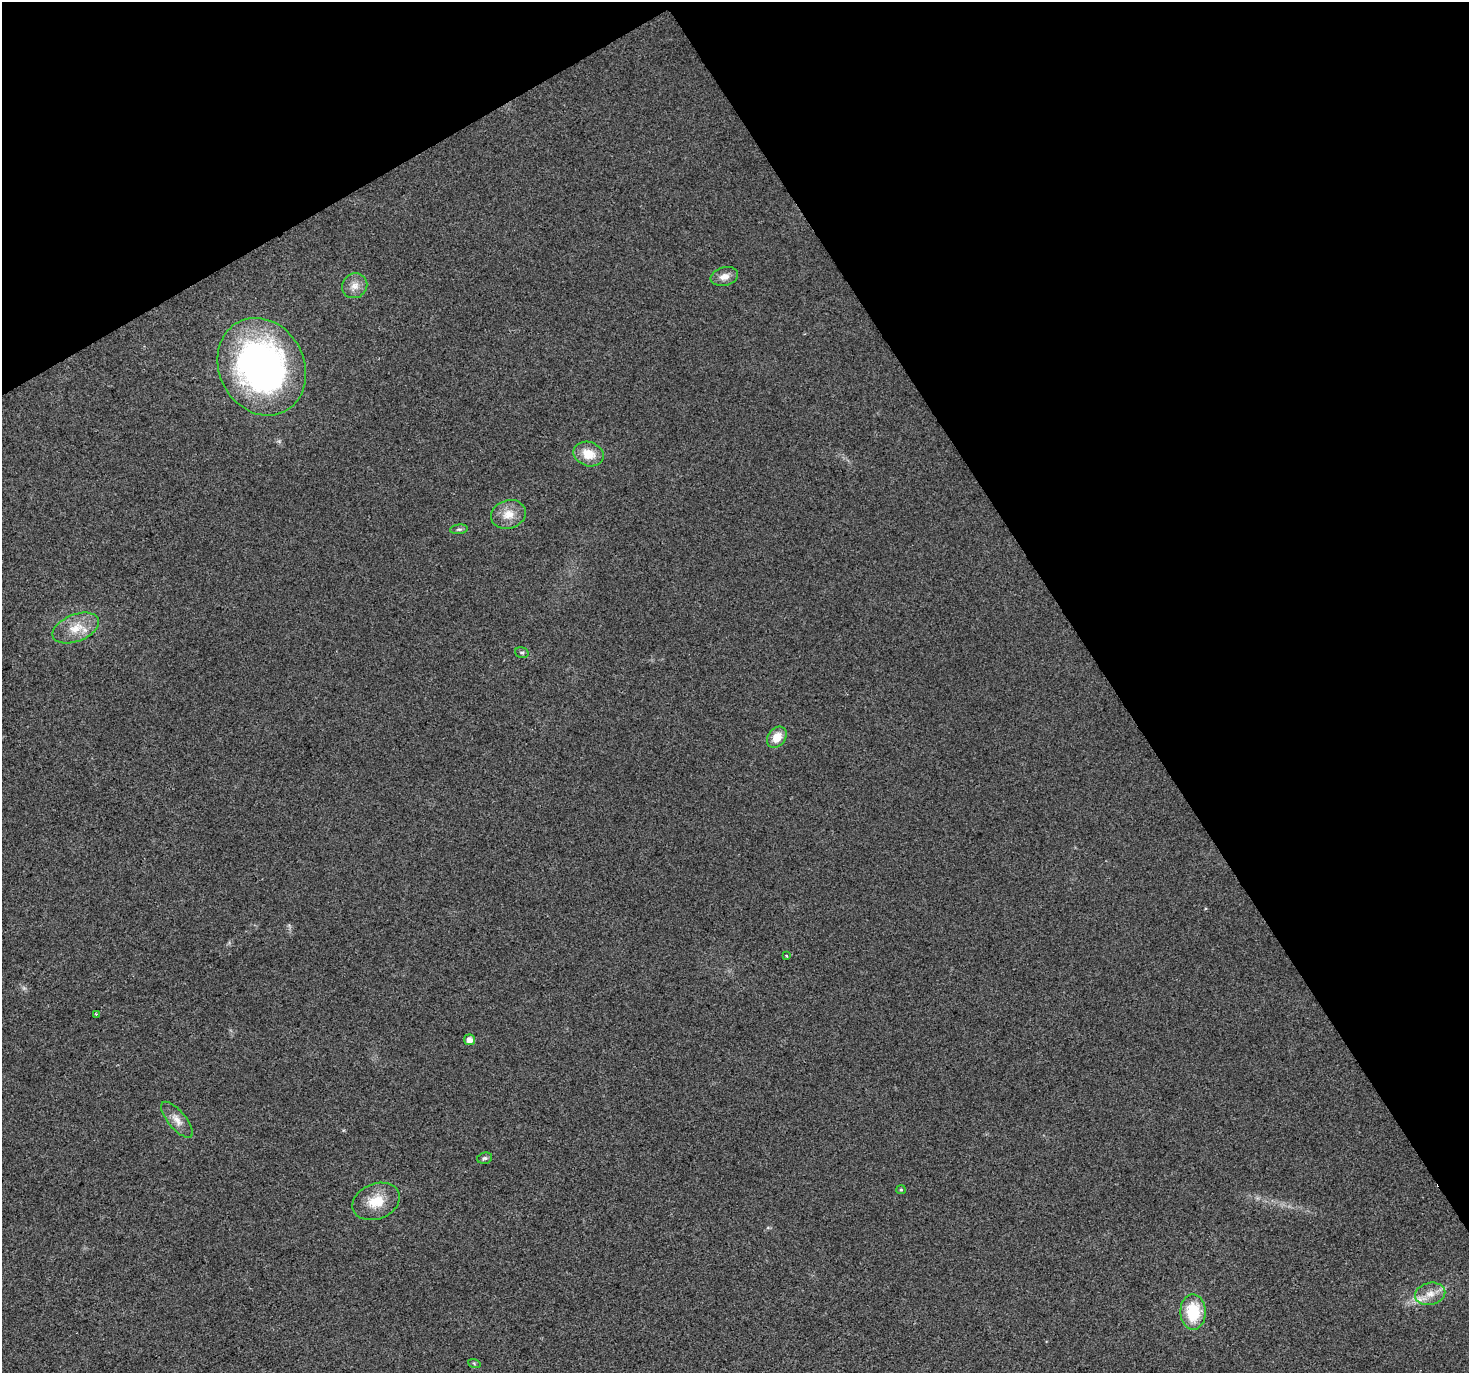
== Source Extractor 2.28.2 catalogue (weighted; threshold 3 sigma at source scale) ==
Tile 3 of 4 x 4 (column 3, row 1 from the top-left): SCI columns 2935-4401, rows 4288-5658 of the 5867 x 5772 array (HDU 1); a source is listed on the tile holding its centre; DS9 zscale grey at full resolution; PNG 1471 x 1375 px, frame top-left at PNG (2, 2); each listed source drawn as its Kron ellipse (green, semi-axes under 4 px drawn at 4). Shown black and unused: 31% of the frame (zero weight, under 2 of 3 exposures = <1% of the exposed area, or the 3 px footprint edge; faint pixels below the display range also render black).
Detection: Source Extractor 2.28.2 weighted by HDU 2 'WHT'; one run over the whole footprint, this tile lists its part. Background 0.0273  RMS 0.0062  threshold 0.0278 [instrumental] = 3 sigma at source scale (4.5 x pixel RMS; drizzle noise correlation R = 1.50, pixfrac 1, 0.0396/0.0396 arcsec/px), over >= 5 px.
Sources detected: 20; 1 inside a brighter listed object's ellipse — not listed separately; the other 19 listed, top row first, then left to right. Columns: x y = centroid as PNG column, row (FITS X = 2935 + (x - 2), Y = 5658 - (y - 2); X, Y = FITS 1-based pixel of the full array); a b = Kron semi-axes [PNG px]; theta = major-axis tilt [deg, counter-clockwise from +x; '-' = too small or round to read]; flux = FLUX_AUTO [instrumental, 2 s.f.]
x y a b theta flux
724 276 14 9 15 4.9
355 286 13 12 - 5.6
262 367 50 42 -63 250
588 454 15 12 -20 11
508 514 18 14 17 9.3
459 529 9 4 6 1.3
76 628 24 13 22 13
522 653 7 5 -14 1.2
777 737 11 8 51 8.5
787 956 3 2 - 0.84
96 1014 3 3 - 0.49
469 1040 5 5 - 4.6
177 1120 22 9 -50 6.1
485 1158 7 5 14 1.4
901 1190 5 4 - 0.77
376 1201 25 17 22 15
1430 1294 15 11 13 7.3
1193 1312 17 12 -90 24
474 1363 6 4 -19 0.77